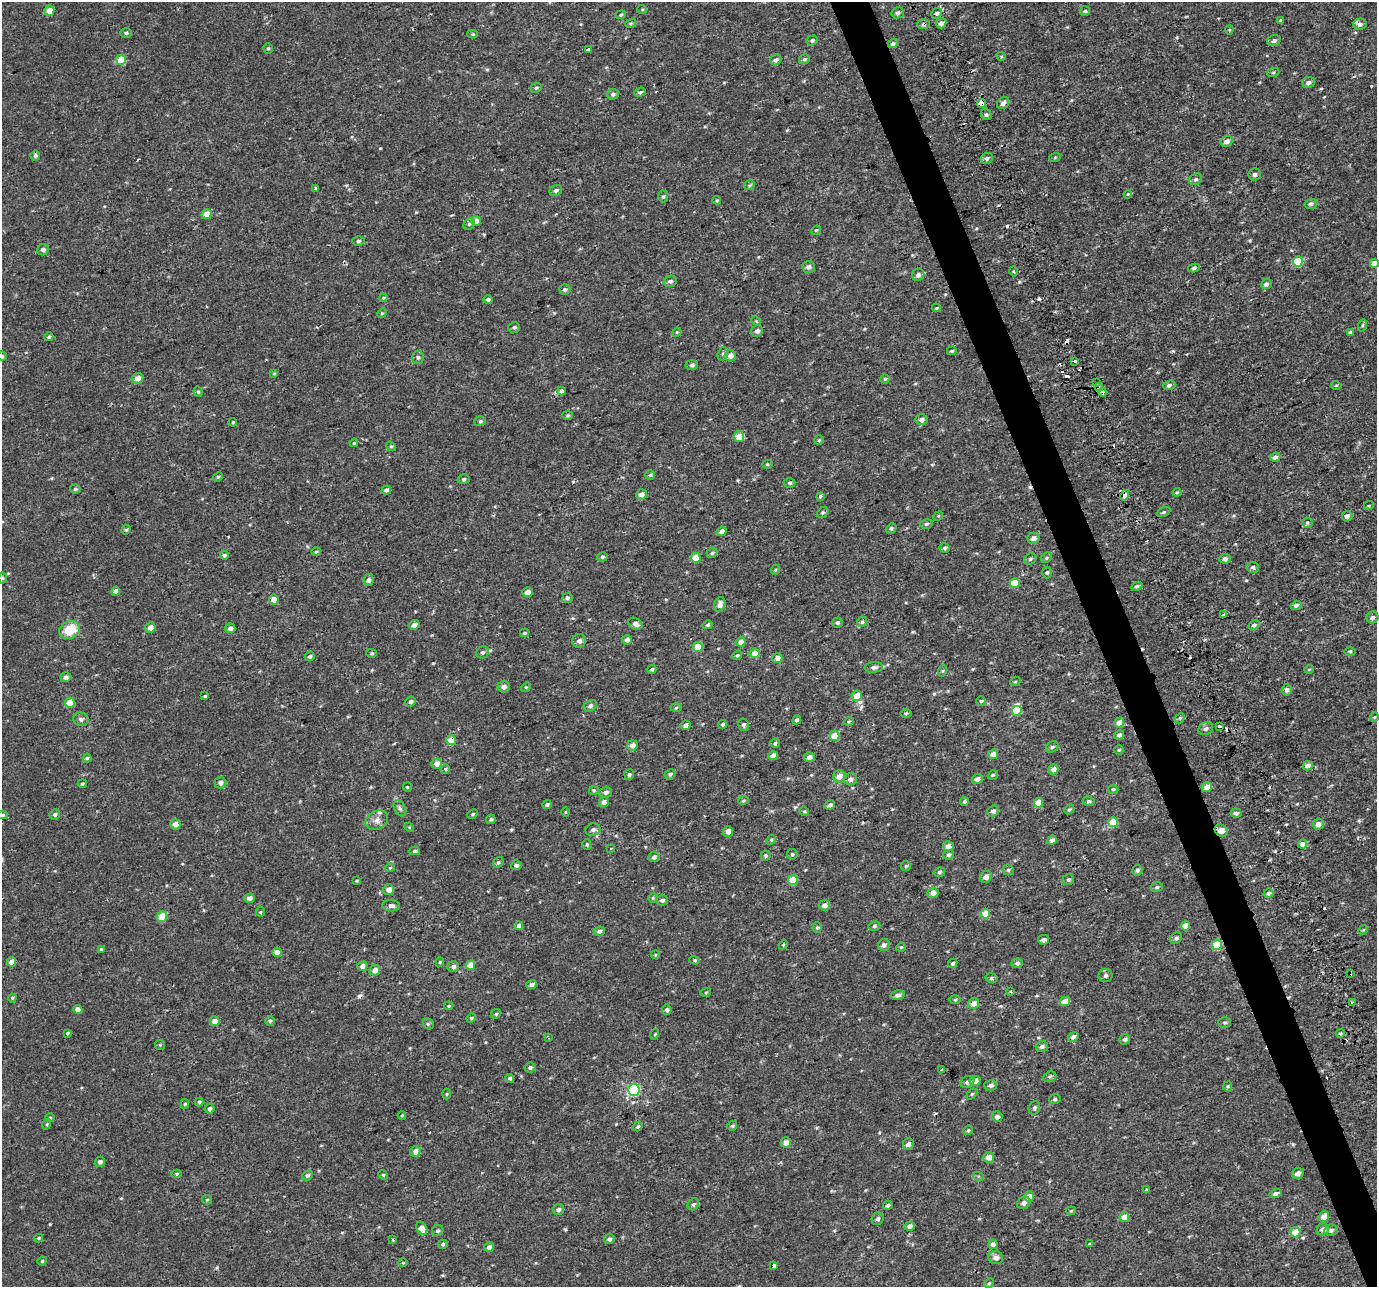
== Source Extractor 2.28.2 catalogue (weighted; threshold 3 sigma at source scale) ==
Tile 6 of 4 x 4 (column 2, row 2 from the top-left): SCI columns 1378-2752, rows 2648-3932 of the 5568 x 5368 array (HDU 1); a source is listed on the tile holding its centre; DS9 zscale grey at full resolution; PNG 1379 x 1289 px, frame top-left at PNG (2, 2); each listed source drawn as its Kron ellipse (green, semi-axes under 4 px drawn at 4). Shown black and unused: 3% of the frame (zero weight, under 2 of 3 exposures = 3% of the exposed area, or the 3 px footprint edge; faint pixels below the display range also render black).
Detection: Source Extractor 2.28.2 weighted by HDU 2 'WHT'; one run over the whole footprint, this tile lists its part. Background 5.10e-04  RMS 0.0032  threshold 0.0145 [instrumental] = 3 sigma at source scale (4.5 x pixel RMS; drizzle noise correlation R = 1.50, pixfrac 1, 0.0396/0.0396 arcsec/px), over >= 5 px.
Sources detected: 414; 16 cosmic-ray / hot-pixel residue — neither listed nor drawn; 3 inside a brighter listed object's ellipse — not listed separately; the other 395 listed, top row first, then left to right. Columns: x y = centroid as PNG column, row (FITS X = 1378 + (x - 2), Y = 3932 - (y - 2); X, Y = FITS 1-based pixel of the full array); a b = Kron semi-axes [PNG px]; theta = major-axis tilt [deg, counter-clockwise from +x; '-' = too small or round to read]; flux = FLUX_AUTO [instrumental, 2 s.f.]
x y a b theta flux
642 9 5 3 - 0.31
49 11 5 5 - 3.4
1085 11 5 5 - 0.5
898 13 6 5 - 0.7
937 13 5 5 - 0.75
621 15 5 4 - 0.4
1281 20 4 4 - 0.31
631 23 5 3 - 0.43
941 23 5 5 - 1.2
924 24 6 5 - 0.63
1360 24 7 5 11 0.91
1229 30 4 4 - 0.37
126 33 6 5 - 0.52
472 34 5 4 - 0.35
812 40 6 5 - 0.64
1274 41 7 5 19 0.86
893 44 5 4 - 0.7
268 48 5 4 - 0.39
588 50 4 3 - 4
1001 56 5 3 - 0.37
804 59 5 5 - 0.54
121 60 5 5 - 7.1
776 60 6 5 - 0.93
1273 73 6 4 20 0.38
1308 82 6 5 - 0.99
536 88 6 4 25 0.54
640 92 6 4 20 0.59
613 94 6 5 - 0.65
981 103 5 4 - 16
1003 103 7 5 40 1.2
986 114 6 5 - 0.71
1227 141 6 5 - 1.5
35 155 5 4 - 0.6
1055 157 6 3 19 0.3
987 158 6 5 - 0.84
1255 174 6 6 - 0.79
1196 179 7 5 29 0.64
749 185 5 5 - 0.44
316 188 4 3 - 0.33
556 191 6 5 - 0.79
1128 194 4 3 - 0.28
663 196 6 5 - 0.51
717 200 4 4 - 0.33
1311 204 6 5 - 0.74
206 214 5 5 - 2.9
476 221 5 4 - 2.7
469 224 6 5 - 0.61
816 230 5 4 - 0.39
358 241 6 5 - 0.62
43 250 6 5 - 1
1298 262 5 5 - 9.4
1374 264 4 4 - 2.9
808 267 6 6 - 1
1194 268 6 4 11 0.52
1013 271 5 3 - 0.34
918 275 6 6 - 1.2
670 281 7 5 16 0.85
1266 284 5 5 - 0.87
565 289 5 5 - 0.67
383 298 4 4 - 0.34
488 299 5 4 - 0.67
937 308 4 4 - 0.33
382 313 5 4 - 0.35
756 321 5 4 - 0.34
1363 325 6 4 70 0.42
514 327 6 5 - 0.63
757 331 6 5 - 1
677 332 5 4 - 0.31
1350 332 4 4 - 0.36
49 337 4 4 - 0.49
952 351 5 3 - 0.37
723 354 7 5 70 0.62
2 356 5 4 - 0.36
730 356 6 5 - 1.9
418 357 6 6 - 0.66
1075 362 3 3 - 3.4
692 365 6 5 - 0.71
274 373 4 3 - 0.33
137 378 6 5 - 2.1
885 379 4 4 - 0.35
1097 383 3 3 - 0.73
1169 385 6 4 23 0.81
1336 385 5 3 - 0.31
1099 387 4 3 - 1.5
561 391 4 3 - 2.5
198 392 5 4 - 0.44
1102 392 4 3 - 1.6
568 415 5 4 - 0.39
921 420 6 5 - 1.1
480 421 6 5 - 0.54
233 422 4 4 - 0.38
739 437 5 5 - 3.6
819 440 5 5 - 0.38
354 443 4 3 - 0.3
391 446 5 4 - 0.4
1275 457 5 4 - 1.1
767 464 5 4 - 0.43
650 475 5 4 - 0.45
218 477 5 4 - 0.41
464 479 6 5 - 0.59
789 483 6 4 0 0.59
75 489 5 4 - 0.45
386 490 5 4 - 0.81
1177 492 4 4 - 0.36
642 494 5 5 - 1.4
1125 495 5 4 - 2.3
820 496 4 3 - 1.2
1369 505 5 3 - 0.3
1164 512 7 4 27 0.48
823 513 6 4 34 0.47
938 516 5 4 - 0.36
1347 516 5 5 - 1.3
1307 523 5 5 - 0.48
926 524 6 5 - 0.52
891 528 6 4 46 0.5
126 530 5 4 - 0.38
722 531 5 4 - 1.6
1033 538 6 5 - 1.5
945 548 5 4 - 0.64
316 552 4 3 - 0.29
712 553 6 4 42 0.51
224 555 4 4 - 0.55
602 557 5 4 - 0.48
696 558 5 5 - 4.6
1046 558 6 4 46 0.5
1030 559 6 5 - 0.64
1225 559 5 5 - 0.96
1253 567 6 5 - 0.66
775 570 5 3 - 0.26
1047 572 6 5 - 0.51
2 578 5 3 - 0.35
369 580 6 5 - 0.82
1015 583 5 5 - 6.8
1137 586 5 4 - 0.66
116 591 4 4 - 1.4
528 592 5 4 - 1.5
567 598 5 5 - 0.69
274 600 5 4 - 2.7
720 605 7 5 74 1.6
1296 605 5 4 - 0.88
1223 615 4 3 - 0.4
1373 617 6 6 - 0.88
862 622 5 5 - 0.47
837 623 5 5 - 0.59
635 624 7 5 -32 1.5
414 625 5 4 - 1.2
708 625 5 4 - 0.54
1254 625 6 5 - 0.73
150 628 5 5 - 1.8
230 628 5 5 - 1.1
69 630 10 8 22 7.4
524 633 4 4 - 0.34
627 640 5 5 - 1.1
579 641 7 7 - 1.4
741 642 5 4 - 2.1
698 647 5 5 - 4
1350 651 6 3 0 0.37
483 652 6 6 - 0.69
372 653 5 4 - 0.44
755 653 5 5 - 3.4
737 655 5 4 - 0.43
310 656 5 4 - 0.57
777 658 5 5 - 1.7
874 667 9 5 5 1
652 669 4 4 - 0.52
1309 669 5 3 - 0.25
942 671 6 4 70 0.41
66 677 5 5 - 0.9
1015 682 5 3 - 0.26
504 687 6 6 - 1.2
526 687 5 4 - 0.36
1287 690 6 5 - 0.92
205 696 4 3 - 0.42
857 696 5 5 - 4.8
981 701 5 5 - 0.42
411 702 5 4 - 0.69
70 703 5 5 - 5.1
590 706 7 5 35 0.9
676 707 5 3 - 0.34
1017 711 5 4 - 5.6
906 713 5 3 - 0.34
1374 717 4 4 - 0.34
1180 718 6 4 46 0.41
81 719 8 7 - 0.96
797 720 5 4 - 0.59
849 721 5 3 - 0.3
1119 722 5 5 - 2.7
723 724 4 4 - 0.58
686 725 5 4 - 1.3
743 725 6 5 - 0.58
1220 726 3 3 - 2.3
1206 729 8 6 28 0.87
1119 735 5 4 - 0.98
835 736 5 5 - 5.2
451 740 5 4 - 6.1
775 743 4 4 - 0.46
632 745 5 5 - 1.9
1052 747 6 5 - 0.59
1119 750 5 4 - 0.34
993 754 5 5 - 1.9
773 756 4 4 - 2.3
809 757 5 5 - 1.3
87 758 4 4 - 0.54
437 764 5 5 - 1.7
1308 766 5 4 - 1.8
445 769 4 4 - 0.34
1054 769 5 5 - 2.2
670 774 5 5 - 0.56
629 775 5 5 - 0.63
993 775 5 3 - 0.34
839 776 6 6 - 1.9
850 779 6 6 - 1.2
977 779 5 5 - 1.1
220 783 6 5 - 1
82 784 4 4 - 0.41
407 787 4 4 - 0.31
1207 787 5 5 - 2.2
1113 789 5 3 - 0.36
594 790 5 4 - 0.38
606 792 6 5 - 0.94
743 801 5 3 - 0.39
1088 801 6 4 -11 0.56
604 802 5 5 - 1.5
964 802 4 4 - 0.53
1038 803 5 4 - 4.9
547 804 4 4 - 0.49
830 805 5 4 - 0.89
400 808 8 5 -62 0.76
1069 809 5 4 - 0.43
804 811 5 4 - 0.35
993 811 6 5 - 0.88
565 812 5 3 - 0.26
1236 813 5 4 - 0.94
55 814 5 5 - 0.69
473 814 5 4 - 0.38
3 815 5 4 - 0.43
491 819 5 4 - 0.55
377 820 12 9 28 1.9
1113 822 5 5 - 7.9
175 824 5 5 - 1.6
1318 824 6 5 - 1.5
409 827 5 4 - 0.28
593 830 7 6 - 0.93
1221 830 7 5 -36 3.8
728 831 5 5 - 1.9
771 840 5 4 - 0.38
1052 840 5 4 - 1.2
587 844 5 4 - 0.46
1303 844 4 4 - 1.9
948 846 5 5 - 1.5
611 848 3 2 - 0.27
415 851 5 4 - 0.58
792 854 5 5 - 0.5
765 855 5 5 - 0.51
948 855 5 5 - 0.63
654 857 5 5 - 0.92
498 862 6 4 48 0.51
516 865 5 5 - 0.6
906 866 5 4 - 0.4
390 868 4 4 - 0.31
1008 870 6 5 - 0.47
1137 870 5 5 - 0.61
939 872 6 4 16 0.53
986 877 6 5 - 1.5
793 880 5 5 - 6.6
1068 880 6 5 - 0.61
357 881 4 3 - 0.29
1157 887 6 5 - 0.51
389 890 5 5 - 1.6
933 893 6 5 - 1.5
1268 893 5 4 - 0.74
250 898 5 4 - 1.2
653 898 4 4 - 0.41
662 900 6 5 - 0.76
825 905 5 5 - 1.4
391 906 9 5 -5 1.1
260 912 5 4 - 0.35
985 914 5 5 - 4.8
162 917 5 5 - 5.3
519 926 4 4 - 1.3
874 926 6 4 14 0.55
1185 926 4 4 - 3.4
817 927 5 4 - 0.43
1363 930 5 4 - 0.33
599 931 5 4 - 0.68
1176 938 6 5 - 0.76
1043 940 5 4 - 1.1
783 945 5 4 - 0.35
884 945 6 6 - 1.1
1217 945 5 5 - 8.7
901 947 5 4 - 0.33
101 949 4 4 - 0.29
277 952 5 4 - 2
655 955 4 3 - 0.3
695 960 5 4 - 0.41
12 962 5 4 - 2.7
440 962 4 4 - 0.36
953 963 5 4 - 0.53
1017 963 6 5 - 0.74
471 965 5 4 - 3.9
362 966 5 4 - 1.3
453 966 6 5 - 0.98
375 970 5 5 - 1.9
1350 973 2 2 - 0.34
1105 975 7 6 - 0.87
991 978 6 5 - 0.63
531 985 5 4 - 0.89
706 992 5 3 - 0.29
1011 992 4 3 - 0.27
898 995 7 4 13 1
12 998 4 4 - 0.35
955 1000 6 4 1 0.34
1065 1002 5 4 - 2.9
1352 1002 3 3 - 0.48
974 1003 6 5 - 2
449 1006 4 3 - 0.36
78 1010 5 4 - 2
667 1010 5 5 - 0.72
496 1014 5 4 - 0.4
471 1018 5 4 - 0.38
215 1021 5 5 - 2.5
270 1021 4 4 - 0.53
1224 1022 6 5 - 0.59
428 1024 6 5 - 0.49
67 1033 3 3 - 3.9
1340 1033 4 4 - 0.47
655 1034 5 3 - 0.28
1073 1037 5 4 - 0.95
549 1038 3 2 - 0.24
1125 1039 5 5 - 0.7
160 1045 5 5 - 0.34
1042 1046 6 5 - 0.89
530 1067 5 5 - 0.66
942 1070 3 3 - 1.5
1050 1077 7 5 21 0.54
510 1078 4 4 - 0.56
975 1081 5 5 - 1.8
967 1082 7 5 31 0.93
991 1085 6 5 - 1.1
1228 1086 5 4 - 0.42
634 1090 6 5 - 33
446 1094 5 3 - 0.3
972 1094 6 4 45 0.4
1055 1099 6 4 13 0.54
199 1102 4 4 - 0.45
185 1104 5 4 - 0.54
1034 1108 7 5 68 0.61
210 1109 5 4 - 0.76
402 1115 4 3 - 0.29
50 1117 5 3 - 0.28
997 1117 5 5 - 1.3
47 1124 5 3 - 0.3
638 1126 5 4 - 0.47
732 1126 5 5 - 0.4
968 1130 5 4 - 0.38
786 1143 5 5 - 1.8
908 1144 6 5 - 1.1
415 1151 5 5 - 2
989 1157 5 5 - 2
100 1162 5 4 - 1
1298 1173 6 5 - 1.3
177 1174 5 4 - 0.42
383 1175 5 4 - 0.41
307 1176 5 5 - 0.67
978 1176 5 3 - 0.36
1146 1190 3 3 - 2
1275 1193 6 4 17 0.93
1029 1197 5 5 - 2.3
207 1200 5 4 - 0.39
1024 1203 7 6 - 1.3
693 1204 6 5 - 0.66
888 1205 5 4 - 0.58
558 1210 6 5 - 0.89
1071 1211 5 4 - 0.32
1124 1217 5 5 - 3.5
1324 1217 5 5 - 2.2
878 1219 6 6 - 0.74
910 1226 5 4 - 1.1
422 1228 7 5 -60 2.6
1323 1229 6 6 - 1.5
1331 1230 6 5 - 0.92
438 1231 6 5 - 0.61
1295 1232 5 5 - 3.8
39 1238 4 3 - 0.45
609 1239 5 5 - 0.84
393 1240 3 2 - 0.58
443 1244 5 4 - 0.58
993 1244 5 4 - 1.6
1089 1244 4 4 - 0.31
489 1247 5 5 - 1
996 1258 7 6 - 1.5
42 1261 5 4 - 0.39
403 1263 4 3 - 0.27
774 1266 3 3 - 0.94
989 1283 5 4 - 0.38
Overlapping masked pixels (flux is a lower limit): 9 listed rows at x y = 924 24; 981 103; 1099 387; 1102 392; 1125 495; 451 740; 1221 830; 1217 945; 1350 973
Isophote crosses this tile's border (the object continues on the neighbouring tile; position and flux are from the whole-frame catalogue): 3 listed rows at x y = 1374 264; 2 356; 3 815